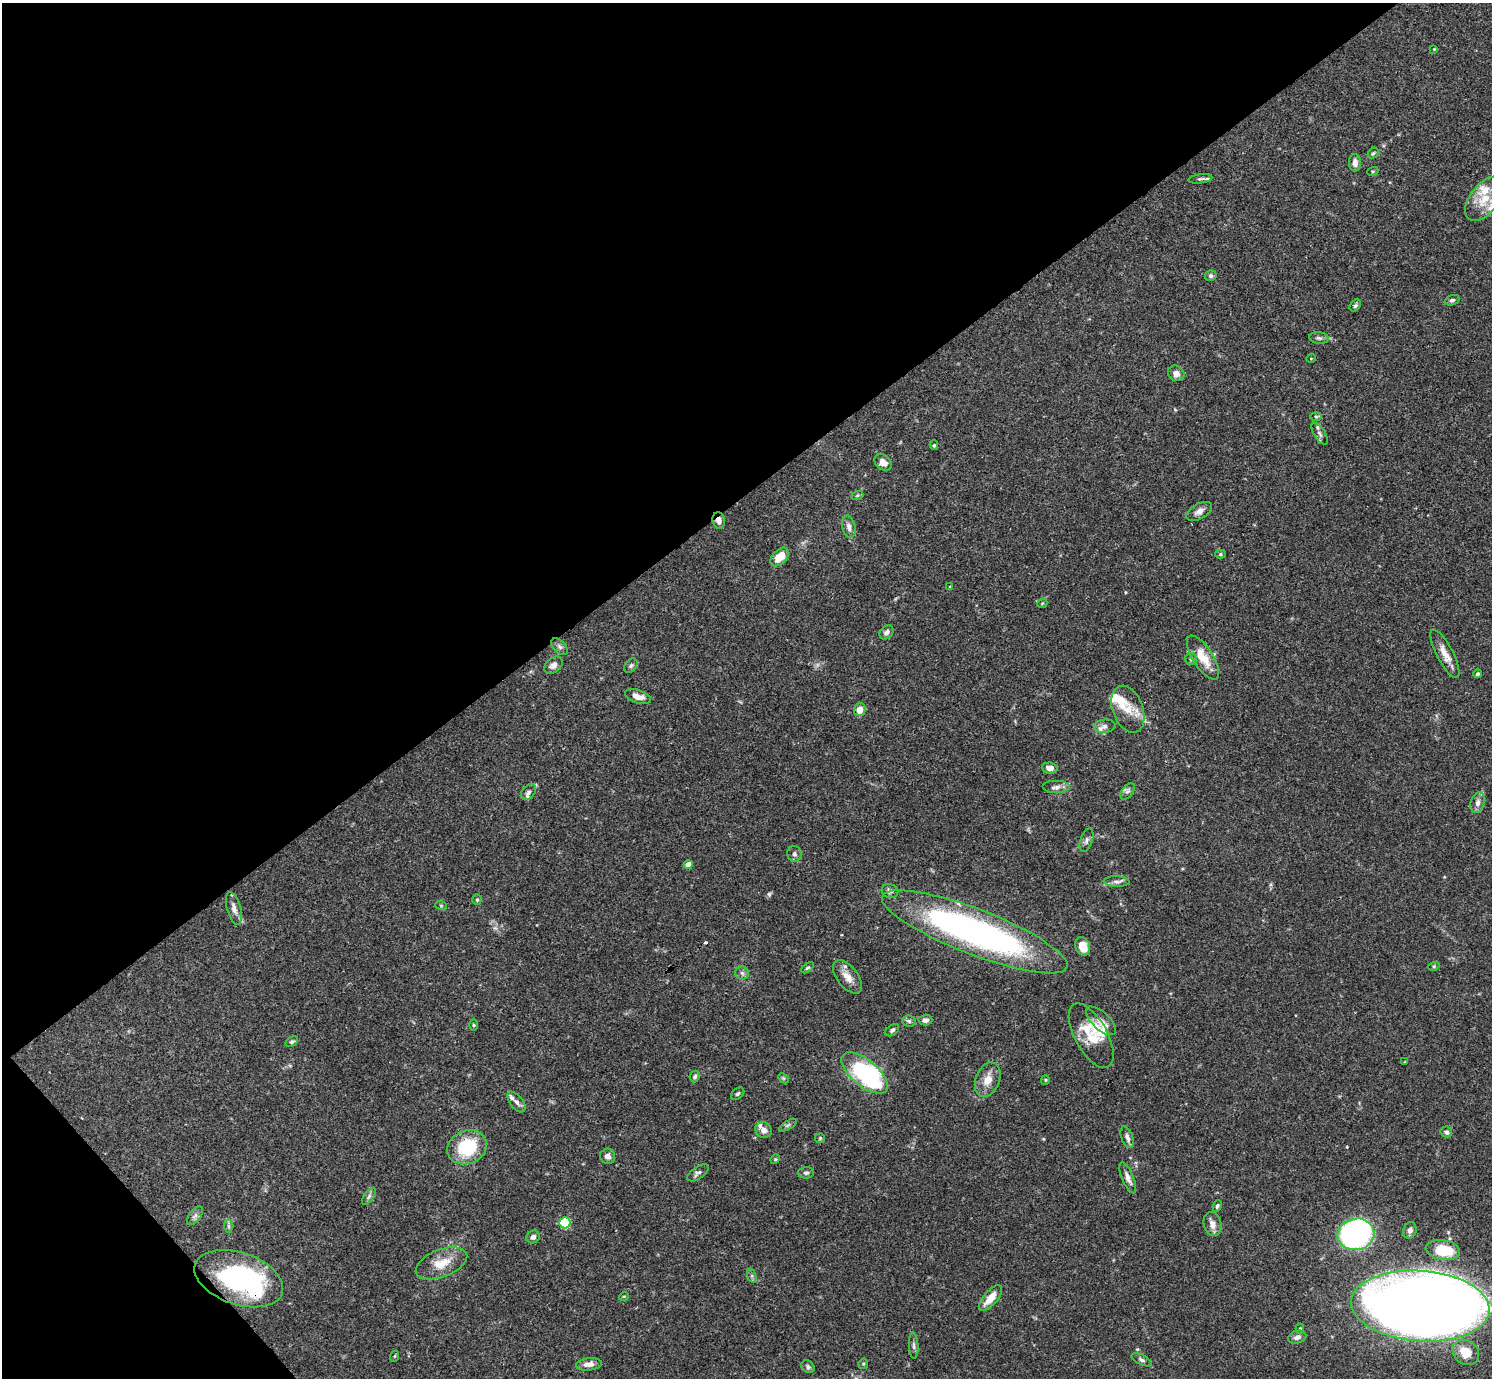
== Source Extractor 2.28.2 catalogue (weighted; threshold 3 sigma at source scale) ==
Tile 5 of 4 x 4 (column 1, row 2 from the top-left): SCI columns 1-1490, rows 2909-4284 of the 5961 x 5958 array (HDU 1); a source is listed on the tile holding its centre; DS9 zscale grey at full resolution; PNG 1494 x 1380 px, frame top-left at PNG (2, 3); each listed source drawn as its Kron ellipse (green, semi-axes under 4 px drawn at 4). Shown black and unused: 38% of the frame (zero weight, under 3 of 4 exposures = <1% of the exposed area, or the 3 px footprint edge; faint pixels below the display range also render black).
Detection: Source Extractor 2.28.2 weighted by HDU 2 'WHT'; one run over the whole footprint, this tile lists its part. Background 0.0692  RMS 0.0032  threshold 0.0144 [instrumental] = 3 sigma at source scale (4.5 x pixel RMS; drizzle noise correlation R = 1.50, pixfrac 1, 0.05/0.05 arcsec/px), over >= 5 px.
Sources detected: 120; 1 inside a brighter object's white glare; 1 cosmic-ray / hot-pixel residue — neither listed nor drawn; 12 inside a brighter listed object's ellipse — not listed separately; the other 106 listed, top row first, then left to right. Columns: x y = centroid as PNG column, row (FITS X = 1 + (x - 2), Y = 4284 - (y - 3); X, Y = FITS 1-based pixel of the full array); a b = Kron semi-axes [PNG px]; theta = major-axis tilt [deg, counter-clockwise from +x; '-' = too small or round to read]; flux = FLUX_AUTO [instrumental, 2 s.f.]
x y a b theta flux
1434 49 3 3 - 0.25
1373 153 6 5 - 0.5
1355 163 9 6 -89 1.7
1373 171 5 3 - 0.32
1200 179 12 4 8 0.73
1484 199 25 14 52 7.3
1211 276 6 5 - 0.73
1452 300 7 5 21 0.66
1355 305 7 4 49 0.61
1319 338 10 5 -8 0.86
1311 358 5 3 - 0.22
1176 373 8 7 - 1.9
1316 416 6 4 -1 0.41
1320 434 12 5 -58 1.1
934 445 5 4 - 0.39
883 462 9 7 -41 2.6
857 496 6 4 20 0.45
1199 511 14 7 30 1.9
719 520 8 6 -81 1.9
849 527 11 6 -77 1.5
1220 554 5 4 - 0.5
780 557 11 7 46 5
950 587 3 3 - 0.3
1042 604 5 3 - 0.3
886 632 8 6 46 1
559 647 10 6 -45 0.97
1445 654 27 8 -62 3.7
1203 657 25 10 -58 6.6
1191 659 6 6 - 0.6
553 665 10 7 40 1.5
631 666 8 5 50 0.71
1477 674 4 4 - 0.52
638 697 13 6 -17 2.5
860 709 6 5 - 3.1
1128 709 24 15 -69 6.7
1105 726 11 6 6 1.5
1050 768 8 5 -9 1.7
1056 787 14 6 0 1.5
1128 791 9 5 55 0.81
529 792 9 6 50 0.85
1478 803 11 7 74 1.6
1087 840 12 6 71 1.1
794 854 8 7 - 0.85
688 865 4 4 - 3.5
1117 882 13 5 -2 1.3
890 891 8 7 - 1
477 900 5 4 - 0.44
441 905 6 4 -19 0.35
234 908 17 7 -75 2.1
975 932 99 23 -21 120
1083 946 9 7 -70 4.3
1434 966 6 4 18 0.38
808 968 7 4 39 0.54
742 973 7 6 - 0.87
847 977 19 10 -52 3.6
925 1020 7 5 3 1.2
909 1021 7 6 - 0.76
1101 1021 18 8 -43 2.3
473 1025 5 3 - 0.35
892 1030 8 5 38 0.84
1091 1036 36 16 -61 10
292 1042 7 4 30 0.63
1405 1062 4 2 - 0.22
865 1073 28 13 -40 47
695 1076 6 5 - 0.63
783 1078 6 4 -44 0.4
988 1080 18 12 68 4.2
1045 1080 5 4 - 0.36
738 1094 7 5 38 0.59
516 1102 12 6 -51 1.4
788 1125 10 4 30 0.75
764 1130 8 7 - 1.6
1446 1132 6 5 - 0.82
1127 1137 11 5 -68 1.3
820 1138 5 5 - 0.38
467 1147 20 16 22 17
608 1156 7 7 - 1.4
775 1159 5 4 - 0.36
698 1173 12 6 34 1
806 1173 8 5 1 0.82
1128 1178 17 6 -67 1.9
369 1196 10 4 55 0.84
1217 1206 6 4 67 0.59
195 1216 11 5 51 1.1
565 1223 5 5 - 23
1212 1224 12 9 -79 2.3
229 1226 7 4 -89 0.63
1410 1230 8 6 71 1.4
1356 1234 18 15 13 89
533 1237 7 6 - 1.1
1443 1250 17 10 -10 10
441 1263 27 13 21 6.3
752 1276 7 4 -72 0.65
239 1279 46 26 -19 53
624 1296 5 3 - 0.25
991 1298 16 6 49 4.1
1420 1306 69 35 -4 820
1300 1329 5 4 - 0.37
1297 1337 9 6 18 1.4
914 1346 13 5 -86 0.85
1466 1352 14 11 -40 5.7
395 1356 6 3 70 0.31
1142 1360 11 5 -26 0.86
589 1364 13 6 6 1.9
863 1364 5 5 - 0.44
808 1367 7 5 -41 0.73
Overlapping masked pixels (flux is a lower limit): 3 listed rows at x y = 719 520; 975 932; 239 1279
Isophote crosses this tile's border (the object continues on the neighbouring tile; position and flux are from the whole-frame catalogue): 1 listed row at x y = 1420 1306